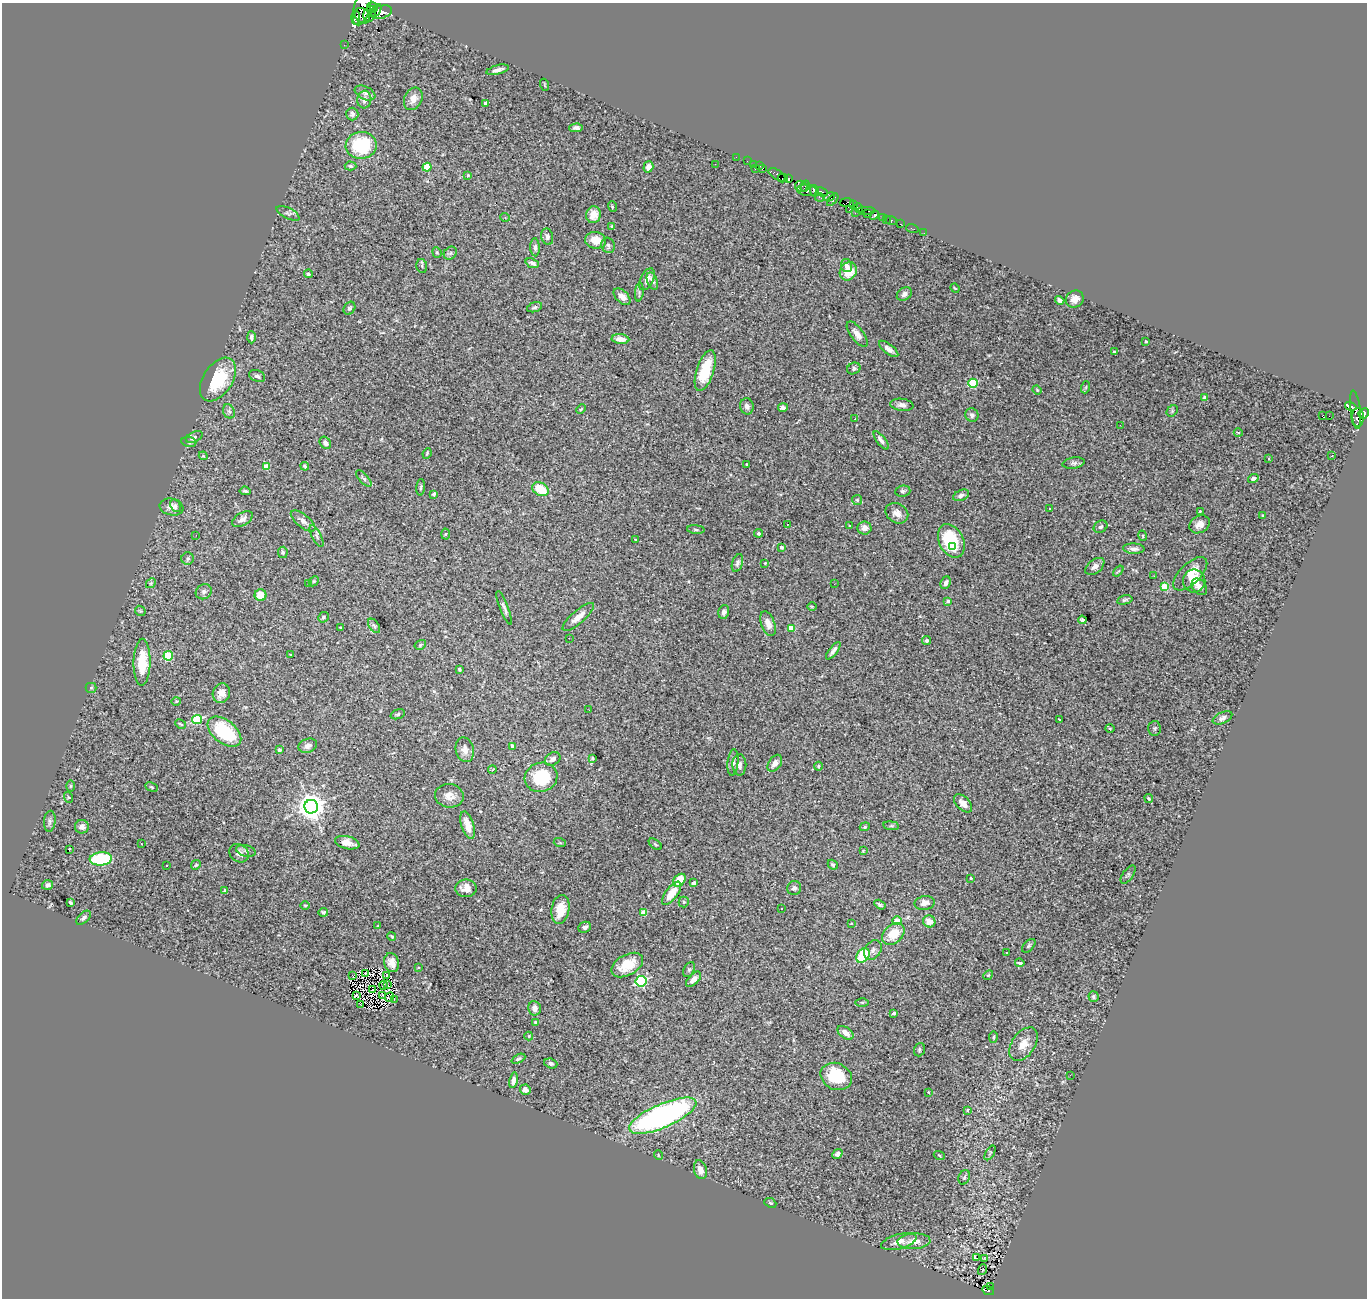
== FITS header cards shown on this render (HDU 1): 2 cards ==
NAXIS1  =                 1365
NAXIS2  =                 1296

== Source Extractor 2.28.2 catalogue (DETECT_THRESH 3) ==
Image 1365 x 1296 px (HDU 1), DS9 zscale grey, 1 PNG px = 1 image px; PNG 1369 x 1300 px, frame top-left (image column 1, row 1296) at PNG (2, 3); each listed source drawn as its Kron ellipse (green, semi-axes under 4 px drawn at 4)
Background 1.44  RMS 0.032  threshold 0.0949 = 3 sigma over >= 5 px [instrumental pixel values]
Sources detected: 324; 1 with non-positive FLUX_AUTO (blend fragments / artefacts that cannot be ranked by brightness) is neither listed nor drawn; the other 323 listed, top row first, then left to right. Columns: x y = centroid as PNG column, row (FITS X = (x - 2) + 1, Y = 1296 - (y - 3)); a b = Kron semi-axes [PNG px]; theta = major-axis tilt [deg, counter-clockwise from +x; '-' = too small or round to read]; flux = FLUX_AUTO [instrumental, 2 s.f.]
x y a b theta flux
362 7 19 8 74 12000
372 8 5 5 - 6200
376 10 7 4 59 10000
381 12 11 6 16 13000
370 14 8 6 71 7600
362 16 8 7 - 8500
356 18 7 4 86 2700
344 45 2 2 - 21
498 70 11 4 15 9
545 85 6 3 -71 1.9
365 93 11 6 -24 7.8
413 99 12 9 64 16
364 100 9 7 83 11
486 103 4 3 - 8.8
352 114 6 6 - 7.5
576 128 7 4 3 6.4
361 145 15 13 7 130
736 157 2 2 - 29
747 161 2 2 - 34
715 164 2 2 - 3.4
753 164 2 2 - 31
351 166 6 4 -2 3.3
760 166 3 2 - 96
427 167 4 4 - 77
648 167 6 5 - 12
763 168 3 2 - 75
755 169 2 2 - 230
468 175 4 3 - 2.1
777 175 9 5 -32 1900
783 178 5 3 - 1500
788 179 4 3 - 1900
801 186 6 5 - 1600
805 186 6 3 60 960
807 190 10 5 -7 2000
814 191 6 3 -81 1900
822 192 6 3 -23 1200
819 197 5 3 - 630
829 197 5 4 - 730
833 200 7 4 49 2100
847 203 7 4 -3 2200
853 205 3 2 - 89
612 207 5 3 - 2.1
858 208 5 3 - 160
850 209 3 3 - 570
866 210 9 3 0 380
856 212 3 2 - 46
288 213 12 5 -27 6.8
867 214 3 2 - 250
593 215 8 7 - 19
874 215 5 4 - 2500
505 217 5 3 - 1.6
882 217 3 3 - 320
886 220 3 2 - 23
891 221 6 3 -21 200
900 224 2 2 - 37
611 226 4 2 - 1.3
912 228 6 2 -18 33
924 233 2 2 - 0.98
547 237 8 6 -75 7.1
596 240 10 8 -10 30
608 245 8 6 -74 5.9
535 247 9 4 -87 6.4
437 252 5 4 - 2.8
450 253 7 5 45 4.8
532 263 7 4 -19 7.6
422 266 7 5 -78 4
846 266 7 5 -81 8
848 271 9 8 - 39
308 274 4 4 - 3.8
647 279 12 6 64 13
652 281 9 5 -68 7.3
955 288 5 3 - 2.4
639 292 9 3 85 4.6
904 294 8 6 36 8.5
622 297 10 6 -44 15
1075 299 9 8 - 14
1060 300 5 4 - 7.7
534 307 8 4 17 4.2
349 308 7 5 58 4.7
857 334 15 6 -53 15
251 337 6 4 -88 6.1
621 339 9 5 -5 18
1146 342 3 3 - 3.3
889 349 11 5 -38 9.7
1114 352 3 2 - 2.4
854 368 7 5 24 5.1
705 371 21 8 72 67
257 376 8 5 -20 5.8
218 379 24 14 57 97
973 383 5 4 - 97
1086 387 6 3 71 2.6
1037 390 5 4 - 2.2
1205 397 3 3 - 6.8
902 405 12 6 -7 10
747 406 8 7 - 7.5
1351 406 6 4 -16 660
783 408 5 4 - 8
581 409 5 3 - 1.9
1355 410 19 5 -83 960
229 411 7 5 -66 6
1172 411 6 5 - 3
1364 413 5 5 - 1800
972 415 7 6 - 8.7
1322 416 3 2 - 17
1329 416 2 2 - 990
1358 417 9 6 87 2300
855 419 3 2 - 1.9
1120 425 2 2 - 3.5
1238 433 4 3 - 3.2
194 437 9 5 27 4.8
881 440 11 4 -53 8.3
189 442 7 5 -10 4.3
325 443 6 5 - 7.1
427 453 5 3 - 2.4
203 456 4 4 - 2.3
1332 456 3 2 - 1.9
1268 458 3 3 - 2.8
1074 463 11 5 9 5.8
747 464 3 2 - 1.6
305 466 4 3 - 3
266 467 4 4 - 40
364 478 10 4 -48 4.2
1253 478 5 4 - 5.5
421 487 8 3 85 3.1
540 489 8 6 -27 57
245 491 5 3 - 3.5
903 491 7 5 6 4.9
434 494 4 3 - 3.1
961 495 8 5 23 7.1
857 500 5 5 - 2.9
175 506 7 4 -63 5.3
172 507 12 8 -10 15
1050 509 3 2 - 1.7
1200 511 3 2 - 1.7
897 513 12 9 -32 14
1263 515 3 2 - 2
242 519 11 6 29 10
303 521 15 6 -38 13
787 524 3 3 - 2.4
1199 524 11 8 31 15
849 526 3 2 - 1.5
1101 527 7 5 33 5.6
864 528 7 6 - 13
696 530 9 3 -5 3.3
759 533 4 4 - 4.2
445 534 5 3 - 2.1
196 535 2 2 - 4.7
317 536 12 4 -63 5.9
1143 536 5 3 - 1.8
635 540 3 3 - 1.7
951 541 18 12 -65 98
781 547 4 3 - 6.1
953 547 3 3 - 10
1134 549 11 5 -3 8.6
283 552 5 5 - 3.7
188 559 6 6 - 4.4
737 563 9 5 71 5.3
765 563 2 2 - 1.4
1095 566 11 6 39 11
1118 571 6 3 51 2.5
1190 574 21 10 44 33
1154 576 3 2 - 3.5
314 581 6 4 44 2.8
1194 581 11 11 - 28
151 583 5 4 - 3.2
946 583 6 5 - 8.6
309 584 4 4 - 2.5
834 584 2 2 - 7
1165 587 4 4 - 74
1199 587 9 6 -52 9
204 592 8 7 - 6.8
261 595 6 6 - 30
1125 600 8 4 12 4
948 601 4 3 - 8
812 606 5 3 - 1.6
504 608 18 4 -68 6.6
140 611 6 4 -43 2.9
724 612 7 5 74 7.6
323 617 5 4 - 3.7
578 617 20 6 41 20
1082 620 4 4 - 3.7
768 624 13 6 -70 17
374 626 8 5 -55 3.9
341 627 3 2 - 1.9
791 628 4 4 - 48
569 638 2 2 - 1
927 640 4 3 - 4
420 645 6 4 31 3.3
833 651 10 4 52 8.2
290 655 3 2 - 1.9
168 656 4 4 - 93
142 662 23 8 88 66
459 669 3 3 - 3.7
91 688 5 5 - 2.8
221 693 10 8 70 14
176 701 4 3 - 1.8
589 710 2 2 - 2
398 714 7 4 19 3.6
1222 718 10 5 25 7.6
197 719 5 4 - 130
1059 719 3 2 - 1.6
181 724 6 3 -27 2.6
1110 728 4 3 - 1.6
1155 728 7 6 - 3.8
224 732 19 11 -38 110
308 746 9 7 20 9.9
513 747 4 3 - 13
279 750 4 4 - 6.4
465 750 12 9 -76 14
592 758 3 3 - 1.9
553 759 8 6 34 9.2
733 763 13 5 84 8.4
775 763 9 6 55 13
739 765 10 7 -88 11
818 766 4 4 - 2.5
492 770 4 3 - 2
541 777 16 14 18 110
70 786 5 3 - 2.1
152 787 6 4 -27 2.6
449 796 14 12 -10 18
68 797 5 3 - 2.1
1149 798 4 4 - 2.8
963 803 11 6 -45 13
311 807 7 6 - 2800
50 821 10 5 84 6.1
468 825 14 6 -73 27
891 826 8 4 -8 3.7
82 827 7 7 - 12
865 827 5 4 - 2.8
347 843 12 6 -14 19
560 843 6 4 -18 2.8
142 844 3 3 - 4.6
655 844 7 3 -36 2.7
69 850 3 3 - 24
246 851 10 5 -15 6.1
863 851 3 3 - 1.7
239 853 10 8 -35 11
101 859 11 6 5 130
167 865 3 2 - 3.4
196 865 5 4 - 2.7
833 865 5 4 - 3.5
1128 875 10 5 54 4.8
971 878 3 3 - 2.2
679 880 7 5 47 45
694 883 4 3 - 5.7
47 885 5 4 - 7.6
466 888 10 9 - 18
794 888 7 6 - 6.7
225 890 3 3 - 3.7
672 893 14 6 53 36
70 902 4 3 - 3.6
684 902 5 5 - 3
925 903 10 7 10 13
305 905 5 3 - 1.9
880 905 6 4 -32 4.2
560 909 14 9 81 38
782 909 3 3 - 4.3
323 912 5 3 - 3
644 913 4 4 - 35
84 918 9 5 42 5.5
897 921 5 4 - 23
929 921 6 6 - 19
851 923 3 3 - 1.5
378 926 3 3 - 1.7
585 927 7 5 23 5.5
893 934 13 9 45 45
392 936 4 3 - 2.6
1029 946 8 5 46 3.8
873 950 11 8 55 10
1006 952 2 2 - 1.5
863 955 8 6 53 79
392 963 9 7 -74 15
1020 963 5 3 - 4
627 965 17 10 29 46
418 968 3 2 - 1.6
689 970 8 5 64 4
365 973 3 2 - 1.6
387 975 3 2 - 4.4
988 975 5 4 - 2.6
353 976 2 2 - 1.7
694 979 9 5 47 12
641 981 5 5 - 280
383 985 4 2 - 2.1
387 985 4 2 - 2.9
373 990 3 2 - 2.2
356 995 3 2 - 2.4
383 995 3 2 - 3
1093 996 5 5 - 4.4
389 997 5 2 - 0.43
394 999 3 2 - 3.8
862 1002 6 4 -1 2.6
361 1005 3 2 - 1.8
535 1008 7 6 - 13
894 1013 3 3 - 9.4
536 1023 3 3 - 6.4
845 1033 9 5 -37 14
529 1036 4 4 - 1.8
993 1037 6 3 80 3.1
1023 1044 19 11 56 26
919 1050 7 5 70 4.1
518 1059 7 4 25 4
551 1063 6 5 - 6.1
1070 1075 3 2 - 6.8
836 1076 16 13 -25 96
514 1080 8 4 80 9
525 1090 5 5 - 11
928 1092 4 2 - 1.6
967 1111 3 3 - 90
663 1116 36 12 23 690
990 1153 8 3 58 2.5
837 1154 6 4 39 5.9
658 1155 5 3 - 1.7
939 1155 5 3 - 2
700 1170 9 6 -75 15
964 1177 7 5 69 4.1
770 1203 6 4 -23 2.9
914 1241 16 7 3 24
899 1242 18 7 15 19
976 1258 4 3 - 16
985 1259 3 2 - 1.5
982 1270 5 3 - 2
991 1286 3 3 - 12
988 1291 6 4 -25 130
At the frame edge (FLAGS 8, measured only in part): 1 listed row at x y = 362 7
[1 non-positive-flux detection neither listed nor drawn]